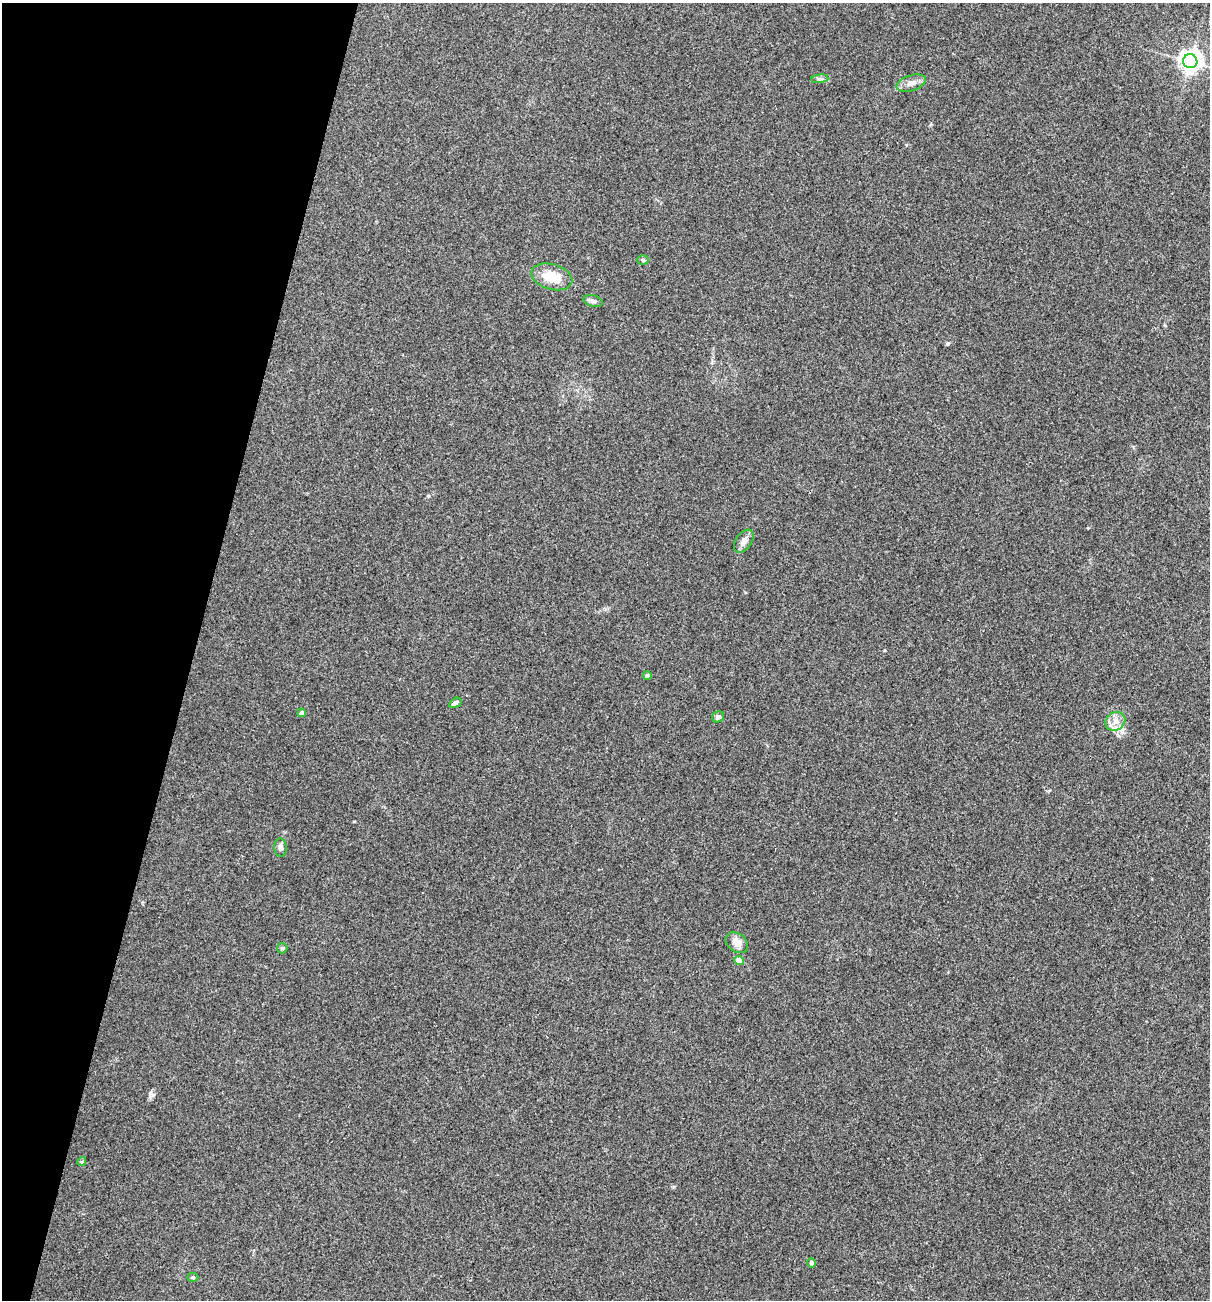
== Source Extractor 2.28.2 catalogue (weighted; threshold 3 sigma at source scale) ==
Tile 9 of 4 x 4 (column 1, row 3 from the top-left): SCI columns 126-1333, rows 1299-2596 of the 5209 x 5195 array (HDU 1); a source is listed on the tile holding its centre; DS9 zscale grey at full resolution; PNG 1212 x 1302 px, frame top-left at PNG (2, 3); each listed source drawn as its Kron ellipse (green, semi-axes under 4 px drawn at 4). Shown black and unused: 16% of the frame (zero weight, under 3 of 4 exposures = <1% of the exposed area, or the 3 px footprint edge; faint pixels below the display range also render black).
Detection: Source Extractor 2.28.2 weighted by HDU 2 'WHT'; one run over the whole footprint, this tile lists its part. Background 0.12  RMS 0.0065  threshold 0.0294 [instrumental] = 3 sigma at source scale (4.5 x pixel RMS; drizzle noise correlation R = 1.50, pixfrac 1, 0.05/0.05 arcsec/px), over >= 5 px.
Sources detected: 19; all 19 listed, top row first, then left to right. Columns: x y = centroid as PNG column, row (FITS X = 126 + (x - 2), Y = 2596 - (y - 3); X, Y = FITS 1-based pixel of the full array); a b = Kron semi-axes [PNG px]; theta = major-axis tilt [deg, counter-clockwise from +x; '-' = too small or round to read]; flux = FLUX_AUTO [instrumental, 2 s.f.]
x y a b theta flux
1190 61 7 7 - 420
820 79 9 3 5 1.3
911 83 15 7 18 4.6
643 260 6 5 - 1
552 277 21 12 -16 15
593 301 10 5 -16 1.9
744 541 13 8 55 3.8
647 676 4 4 - 2.3
455 703 7 4 31 1.8
302 713 4 4 - 2.4
718 717 6 5 - 1.4
1115 721 11 8 35 4.9
280 848 9 6 -84 2.5
737 943 12 9 -37 5.5
282 948 5 5 - 1.1
739 961 5 4 - 8.3
82 1161 4 4 - 1.4
811 1263 4 4 - 1.9
193 1277 6 4 2 1.1
Unlisted compact peaks at least as high as the median listed source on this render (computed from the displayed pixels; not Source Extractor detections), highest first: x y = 948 343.